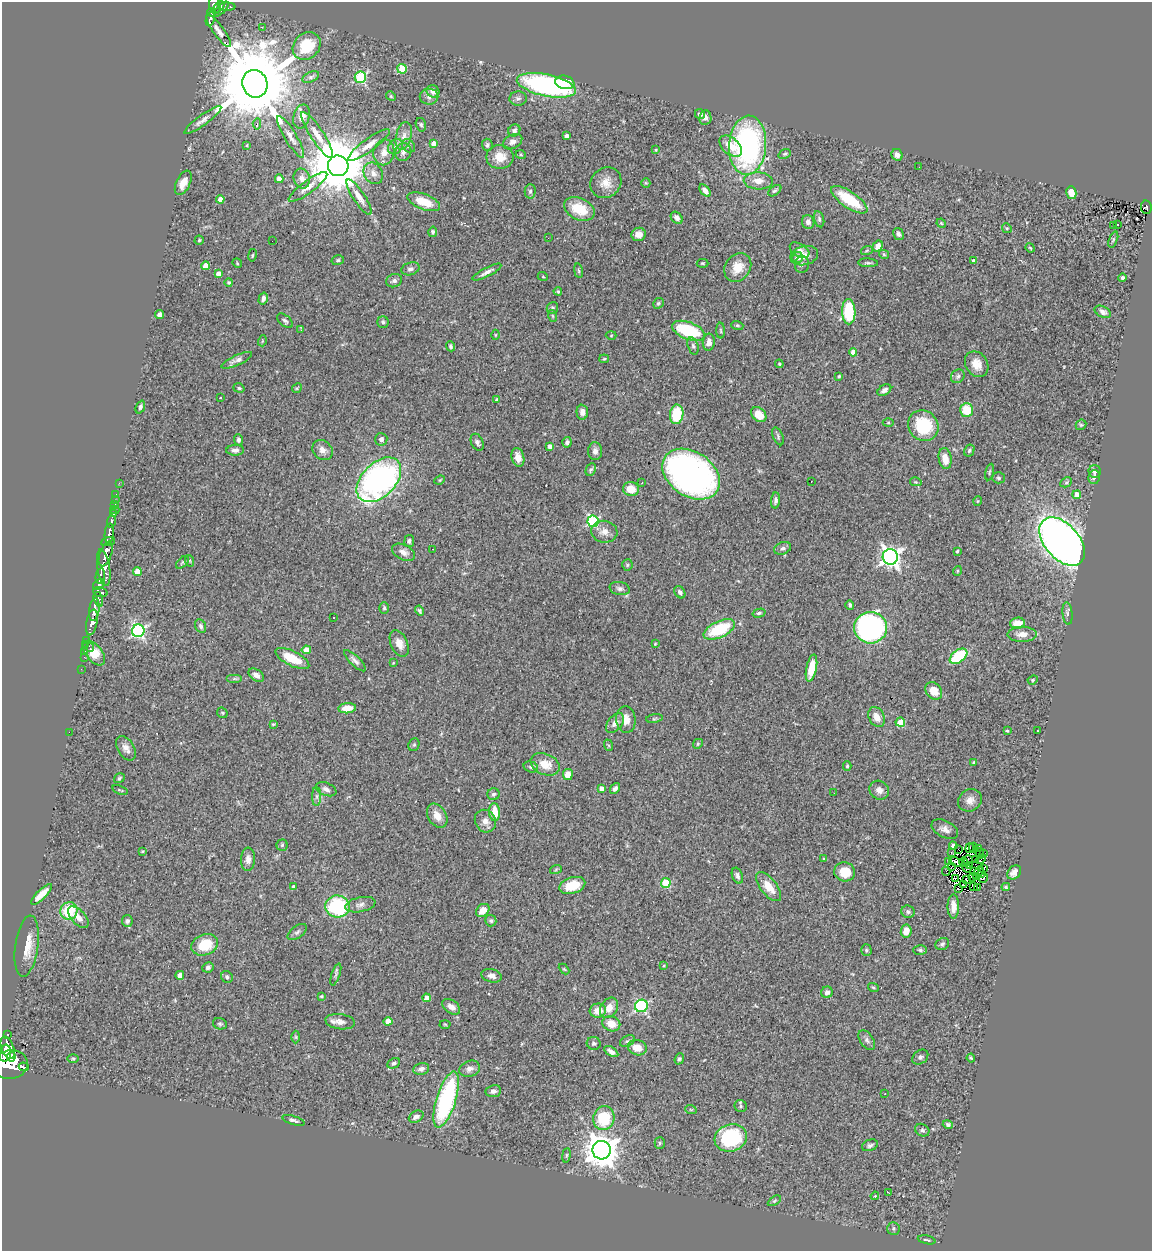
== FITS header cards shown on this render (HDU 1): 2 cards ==
NAXIS1  =                 1150
NAXIS2  =                 1249

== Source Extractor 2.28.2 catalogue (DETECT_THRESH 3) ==
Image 1150 x 1249 px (HDU 1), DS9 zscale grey, 1 PNG px = 1 image px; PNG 1154 x 1253 px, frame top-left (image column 1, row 1249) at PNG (2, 2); each listed source drawn as its Kron ellipse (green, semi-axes under 4 px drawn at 4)
Background 0.399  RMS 0.039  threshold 0.118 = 3 sigma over >= 5 px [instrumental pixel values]
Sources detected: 396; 6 with non-positive FLUX_AUTO (blend fragments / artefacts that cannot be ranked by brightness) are neither listed nor drawn; the other 390 listed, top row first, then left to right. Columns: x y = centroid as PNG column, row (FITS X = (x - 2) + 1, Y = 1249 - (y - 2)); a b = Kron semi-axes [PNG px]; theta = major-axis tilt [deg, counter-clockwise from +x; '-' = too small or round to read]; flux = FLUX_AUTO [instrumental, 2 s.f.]
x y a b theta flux
215 5 9 5 -80 290
219 7 7 2 45 150
227 7 8 4 1 54
221 9 9 4 46 230
212 13 4 3 - 130
210 19 7 3 76 120
262 27 3 3 - 2.3
219 31 19 5 -54 16
307 46 15 12 44 78
402 69 5 4 - 92
311 77 9 5 25 6.3
360 77 6 5 - 230
565 82 9 6 -12 57
255 84 14 12 -70 47000
546 85 30 11 -12 490
433 91 6 6 - 14
391 96 5 4 - 3.2
429 97 9 8 - 11
518 98 8 7 - 7.6
700 114 5 5 - 8.8
302 116 12 8 75 17
705 118 7 6 - 9.5
203 120 23 5 36 14
257 124 5 3 - 5.9
421 125 7 5 -73 4.7
514 130 6 5 - 7.7
317 135 27 6 -57 32
404 136 14 7 77 18
567 136 4 4 - 13
291 137 24 6 -59 19
513 142 10 6 28 13
434 144 4 4 - 21
247 145 3 3 - 2.1
369 145 25 6 36 26
487 145 6 5 - 6.3
748 145 30 18 86 570
408 146 7 5 -45 6.7
731 146 13 8 -41 37
395 147 8 6 49 9
656 150 4 3 - 2.1
384 152 13 10 80 24
403 152 9 8 - 9.6
785 154 6 4 21 4.4
521 155 5 3 - 2.7
897 155 6 5 - 13
500 157 13 12 - 37
338 166 10 10 - 21000
919 167 3 2 - 2.2
373 173 11 9 -59 18
302 178 10 8 -76 14
279 179 4 4 - 20
758 181 14 8 -3 25
183 183 13 7 64 27
606 183 16 14 44 33
646 183 5 4 - 3.2
308 187 23 6 36 22
530 191 7 5 88 5.5
705 191 7 4 -49 13
775 191 7 4 36 5.2
1071 193 6 5 - 24
359 197 21 6 -57 21
220 199 4 4 - 20
849 200 21 8 -34 110
424 202 17 7 -21 60
1146 207 7 5 -80 83
579 209 16 10 -25 76
677 218 7 5 -47 11
819 219 8 5 -76 6
808 222 7 6 - 10
941 223 5 4 - 2.7
1117 224 3 3 - 40
1114 226 2 2 - 1.6
1007 228 5 4 - 3.8
433 232 5 4 - 5.5
639 234 7 6 - 17
899 234 6 5 - 6.4
548 238 2 2 - 2.9
1113 239 8 4 69 3.8
199 240 4 4 - 3.6
272 241 2 2 - 1.8
878 246 6 5 - 17
1030 248 5 3 - 2.8
800 250 11 6 -32 9.9
867 250 6 4 20 3.3
884 254 5 4 - 2.7
252 255 6 3 80 2.9
804 256 14 9 13 22
797 257 5 5 - 20
338 260 6 5 - 4.9
973 261 4 3 - 10
237 263 5 4 - 2.8
703 263 6 4 -1 3.2
868 263 10 4 -3 5
802 265 8 7 - 8.6
205 266 4 4 - 30
738 268 15 12 53 41
410 269 9 6 16 9.6
578 271 7 3 -80 3.5
487 272 16 4 27 13
218 273 4 4 - 17
543 277 5 3 - 2.3
1123 278 4 4 - 5.1
394 281 8 6 21 8.4
229 282 4 3 - 3.3
558 291 4 3 - 3.3
263 299 6 4 75 9.8
658 303 6 5 - 4.7
552 308 6 5 - 5.2
849 312 13 6 -88 140
1103 312 9 5 -29 8.9
160 315 4 4 - 18
553 316 6 3 -70 3.3
285 321 9 5 -41 6.6
383 322 6 6 - 5
737 325 6 4 -18 3.6
301 330 4 3 - 3.9
688 331 17 8 -21 170
721 331 8 3 -89 3.4
495 335 5 3 - 2.3
611 335 5 3 - 2.5
262 341 5 3 - 2.6
709 342 8 6 84 16
451 346 5 4 - 4.6
693 346 9 5 -74 7.1
853 352 4 4 - 27
604 359 5 4 - 2.9
237 360 16 5 24 14
779 364 4 3 - 2.8
977 364 13 11 -57 30
839 376 3 3 - 2.7
958 376 7 6 - 6.8
239 388 6 4 -19 4.2
297 388 5 4 - 3
884 390 7 5 32 10
220 398 3 2 - 14
497 400 4 4 - 9.2
140 407 7 4 68 5.9
966 410 7 6 - 63
582 412 7 6 - 14
677 414 10 6 82 98
759 414 8 6 -42 44
888 423 5 3 - 3.2
1081 425 6 5 - 3.9
923 426 16 14 -48 140
778 436 9 5 -67 6
381 439 6 6 - 9.7
239 440 5 4 - 6.2
477 442 9 6 -65 7.3
567 442 5 4 - 6.6
549 446 4 3 - 12
235 450 9 5 2 9.3
323 450 11 9 -44 16
969 450 6 5 - 4.7
595 451 9 7 -87 13
518 457 9 6 -76 21
945 459 10 6 -80 34
591 470 7 4 64 5.2
989 472 8 3 78 3.4
1095 472 6 6 - 6.8
691 474 31 22 -34 1100
1094 477 7 5 79 8.4
998 478 6 5 - 4.8
379 480 27 17 45 870
440 480 5 4 - 3.2
811 481 2 2 - 1.7
916 482 6 4 -13 3.1
1066 482 6 4 27 4.1
119 483 3 2 - 5.5
642 483 3 2 - 2.6
631 489 8 7 - 38
116 495 3 2 - 8
1077 495 4 4 - 27
115 500 2 2 - 6.9
776 500 8 4 85 7.4
978 501 5 3 - 2
114 505 3 3 - 17
115 510 4 2 - 8.3
113 514 3 3 - 120
593 521 6 5 - 320
111 522 6 3 78 120
604 532 13 11 -8 21
109 534 10 4 85 580
409 541 6 5 - 6.1
1062 541 28 17 -49 2200
108 542 7 4 20 290
782 548 9 6 18 7.5
433 549 2 2 - 2.3
957 551 3 3 - 3.1
404 552 12 7 -26 16
106 554 13 6 71 1400
890 557 8 7 - 1300
190 561 6 4 -71 3.3
182 562 8 4 45 4.3
627 565 5 5 - 4.5
104 568 18 6 -81 710
957 571 5 3 - 2.5
137 572 4 4 - 37
100 576 8 3 79 170
99 584 6 4 36 320
620 588 10 6 -11 8.4
100 592 7 4 -18 200
680 592 7 5 -55 7.4
98 599 8 4 -73 230
850 605 5 4 - 5.2
384 608 6 4 -89 4.6
94 610 11 5 83 680
420 611 5 3 - 4.5
759 613 7 4 15 4.3
1067 614 11 5 -84 7
333 618 3 2 - 4.1
92 622 13 5 79 760
1017 623 7 5 4 37
201 626 7 5 -65 7.6
871 628 16 15 - 550
719 629 17 8 25 140
138 631 6 6 - 510
1022 634 14 7 0 22
87 640 3 2 - 11
86 644 3 3 - 16
399 644 14 8 -66 24
655 644 4 4 - 2.3
90 647 4 2 - 29
306 650 4 4 - 32
85 651 2 2 - 2.5
94 653 14 8 -51 41
958 656 10 6 36 150
84 657 2 2 - 7.5
292 659 18 7 -26 61
355 661 14 5 -44 10
393 663 4 3 - 2
811 668 13 5 78 59
81 669 3 2 - 2.5
256 675 8 5 -34 12
234 679 8 4 0 5.5
1033 680 5 4 - 3.6
934 691 9 7 -50 35
347 708 9 5 6 36
222 713 6 5 - 3.3
877 717 10 7 -63 24
654 718 8 4 9 4.3
626 720 13 9 -85 25
900 722 5 4 - 61
615 723 11 7 50 16
273 724 3 2 - 2.6
1007 731 3 2 - 2.7
1037 731 2 2 - 2.7
69 732 2 2 - 110
698 744 5 4 - 3.5
414 745 6 5 - 4.1
608 745 6 4 -70 2.8
126 748 13 8 -59 17
974 763 3 3 - 5.6
545 764 15 10 -24 42
847 766 4 4 - 3.2
531 767 7 5 -16 5.2
568 774 5 5 - 31
119 778 5 4 - 4.3
615 788 6 4 52 7.6
326 789 11 6 -22 11
602 789 4 4 - 16
120 790 8 2 -19 3.1
879 790 10 9 - 14
834 793 2 2 - 2
494 794 6 6 - 6.1
317 796 9 4 90 7.2
970 800 12 10 34 19
495 812 9 5 -85 43
437 816 13 9 -58 28
485 821 12 10 -57 18
945 829 14 8 -27 15
282 845 5 5 - 4
953 846 4 3 - 11
970 848 5 2 - 4.1
974 848 5 2 - 4.4
959 849 3 2 - 1.5
978 849 2 2 - 3.2
143 851 3 3 - 2.5
951 853 3 2 - 2.2
980 853 5 2 - 3.7
983 854 2 2 - 1.5
248 859 11 7 87 15
824 859 3 3 - 3.8
981 859 5 2 - 3.6
968 860 5 2 - 2.5
975 860 3 2 - 2.4
948 862 2 2 - 1.2
956 862 7 3 -27 0.22
964 862 5 2 - 2.3
970 866 3 2 - 1.1
952 867 4 2 - 1.3
967 868 5 3 - 0.044
556 869 6 4 20 3.2
984 869 4 2 - 2
946 871 4 2 - 1.3
845 872 10 9 - 51
975 872 3 2 - 3.4
978 872 7 2 60 6.5
1014 872 8 6 47 15
982 874 4 2 - 1.6
737 876 8 5 -69 8.1
976 876 4 2 - 1.7
955 878 3 2 - 2.8
972 878 3 2 - 3.8
984 878 5 2 - 3.3
966 880 3 2 - 3.8
666 883 5 4 - 120
572 885 13 8 17 62
963 885 3 2 - 5.3
973 886 3 2 - 0.37
293 887 4 3 - 8.5
769 887 17 8 -51 41
977 887 3 2 - 8.7
1006 887 4 3 - 3
958 889 4 2 - 4.3
42 894 14 4 45 14
360 905 15 7 12 14
337 906 12 11 - 220
953 906 12 6 -89 19
483 910 7 6 - 30
69 911 9 8 - 96
908 912 7 6 - 5.9
78 917 13 7 -47 21
127 921 6 5 - 7.7
491 921 5 5 - 5.3
906 931 6 5 - 26
297 932 11 6 37 7
942 944 7 5 33 5.9
205 945 14 10 19 81
27 946 31 11 82 48
866 950 6 5 - 4.5
920 950 7 5 -2 4.7
664 966 3 2 - 2.2
208 967 5 5 - 7.8
564 969 6 3 -44 2.8
336 974 11 3 71 5.7
180 975 4 4 - 23
492 976 10 6 -13 12
227 977 6 5 - 6.7
873 987 5 3 - 2.9
827 992 6 5 - 12
321 996 4 3 - 3.3
427 998 4 4 - 20
641 1006 6 6 - 320
451 1007 10 6 -35 15
609 1008 11 8 58 26
598 1011 8 7 - 31
388 1021 4 4 - 33
340 1022 15 7 -8 18
220 1024 7 5 -23 5.3
445 1024 5 3 - 2.6
611 1024 9 7 -21 33
7 1035 3 3 - 53
296 1037 6 4 -89 3.7
867 1040 11 6 -55 9.4
627 1041 8 5 26 6.3
594 1043 7 6 - 6.7
8 1048 12 6 -69 1300
637 1048 9 7 -18 36
611 1051 8 4 -33 12
5 1053 8 6 82 1100
11 1057 5 4 - 450
920 1057 9 6 38 6.9
971 1058 4 3 - 3.2
73 1059 6 4 0 3.3
679 1059 6 4 69 4.6
394 1063 7 5 26 6.7
10 1065 17 14 10 2500
24 1067 5 3 - 1500
421 1069 8 6 13 9.1
470 1069 10 8 20 15
493 1091 8 6 7 10
885 1094 2 2 - 2.4
446 1100 29 9 73 370
741 1106 6 6 - 4.5
691 1110 6 3 -19 3
416 1117 8 5 30 10
604 1118 12 10 78 130
294 1120 12 4 -18 6.3
948 1124 5 4 - 5.9
922 1130 7 6 - 6
731 1138 16 13 17 250
660 1143 5 5 - 3.9
870 1145 8 5 20 6.9
602 1150 9 9 - 5100
566 1155 7 3 82 3.8
889 1193 4 2 - 25
875 1196 4 3 - 2.2
774 1201 7 4 32 4.2
893 1228 6 6 - 5.9
927 1240 9 3 -12 4.3
At the frame edge (FLAGS 8, measured only in part): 1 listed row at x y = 10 1065
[6 non-positive-flux detections neither listed nor drawn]